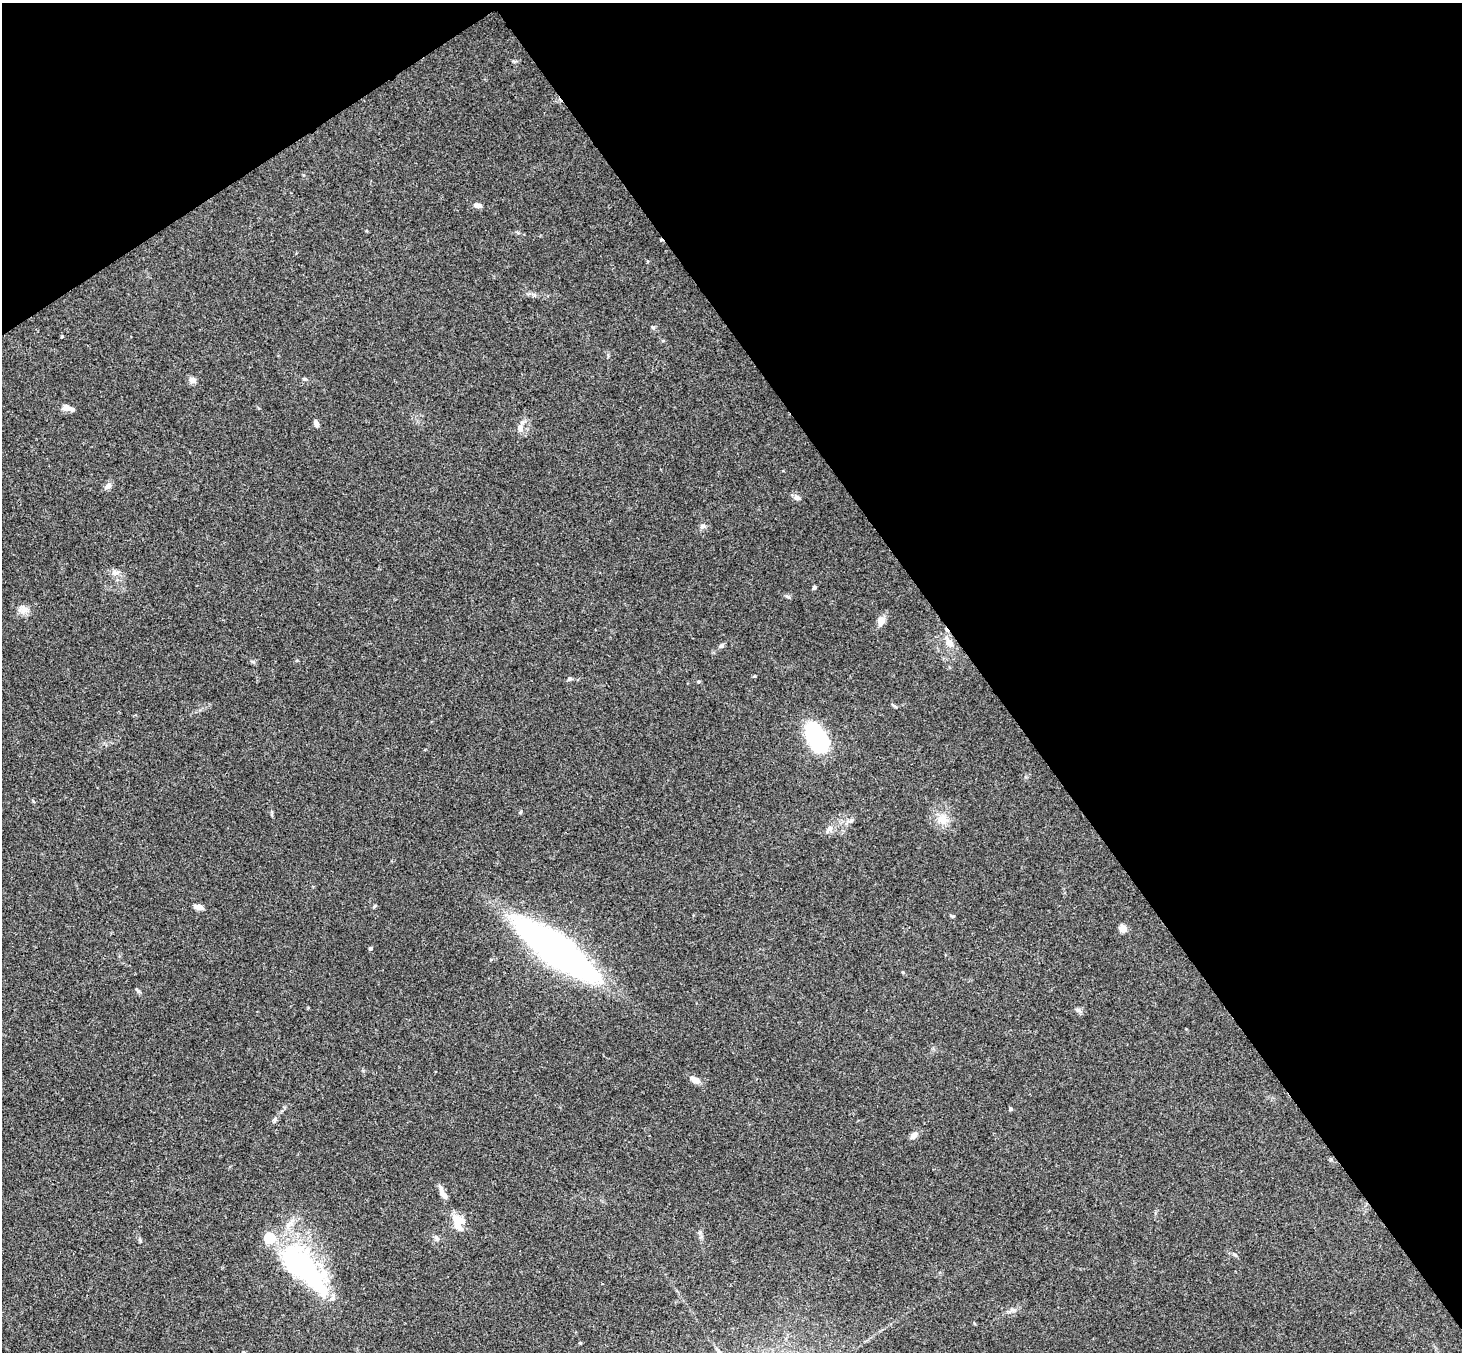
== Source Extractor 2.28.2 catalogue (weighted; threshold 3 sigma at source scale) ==
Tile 3 of 4 x 4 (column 3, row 1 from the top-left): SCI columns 2975-4434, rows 4383-5732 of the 5945 x 5926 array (HDU 1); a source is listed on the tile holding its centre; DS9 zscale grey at full resolution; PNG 1464 x 1354 px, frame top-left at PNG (2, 3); no overlay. Shown black and unused: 37% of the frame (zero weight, under 3 of 4 exposures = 6% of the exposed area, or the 3 px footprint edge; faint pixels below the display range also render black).
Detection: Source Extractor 2.28.2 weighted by HDU 2 'WHT'; one run over the whole footprint, this tile lists its part. Background 0.188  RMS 0.008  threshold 0.0361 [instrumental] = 3 sigma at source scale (4.5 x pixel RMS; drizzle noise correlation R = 1.50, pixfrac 1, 0.05/0.05 arcsec/px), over >= 5 px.
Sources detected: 44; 2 inside a brighter listed object's ellipse — not listed separately; the other 42 listed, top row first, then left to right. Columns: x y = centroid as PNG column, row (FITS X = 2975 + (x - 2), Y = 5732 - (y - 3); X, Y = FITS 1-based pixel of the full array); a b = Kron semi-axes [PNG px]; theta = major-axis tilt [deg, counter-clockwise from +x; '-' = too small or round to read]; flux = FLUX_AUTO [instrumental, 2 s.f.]
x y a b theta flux
478 205 11 5 -9 3.5
62 336 4 3 - 0.78
304 379 5 4 - 1.1
193 380 9 7 -32 3.4
67 408 14 7 -13 4.6
316 423 7 5 -65 3.8
520 428 10 8 78 4.3
107 486 12 5 41 2.8
797 498 10 6 -21 2.5
702 526 8 6 16 2.1
115 572 11 6 -5 3.4
814 587 5 4 - 1.4
787 596 7 3 -19 1.3
24 610 14 7 47 4.8
881 620 12 9 59 5.1
949 642 18 9 -54 7.5
721 646 7 5 30 1.8
569 679 6 5 - 1.3
698 682 5 3 - 0.85
817 738 32 17 -60 74
942 819 15 13 -8 9.6
851 820 9 6 25 2.7
829 829 14 5 45 3.7
375 906 5 4 - 1
199 907 9 5 -9 5.2
953 916 7 3 0 0.91
1123 929 5 5 - 19
370 948 4 4 - 1.5
556 949 66 18 -36 480
138 991 8 4 -45 1.2
1078 1010 9 5 -20 2.1
695 1080 11 7 -30 6.2
1011 1109 4 4 - 1.5
274 1120 6 6 - 1.7
914 1135 11 6 34 3.5
441 1190 19 6 -73 4.6
457 1219 19 13 -34 12
436 1238 10 5 -58 2.3
140 1240 6 4 -20 1
1235 1255 6 4 -42 1.3
304 1267 75 27 -49 140
580 1343 5 3 - 0.72
Unlisted compact peaks at least as high as the median listed source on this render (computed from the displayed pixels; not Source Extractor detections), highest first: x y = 653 327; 755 676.